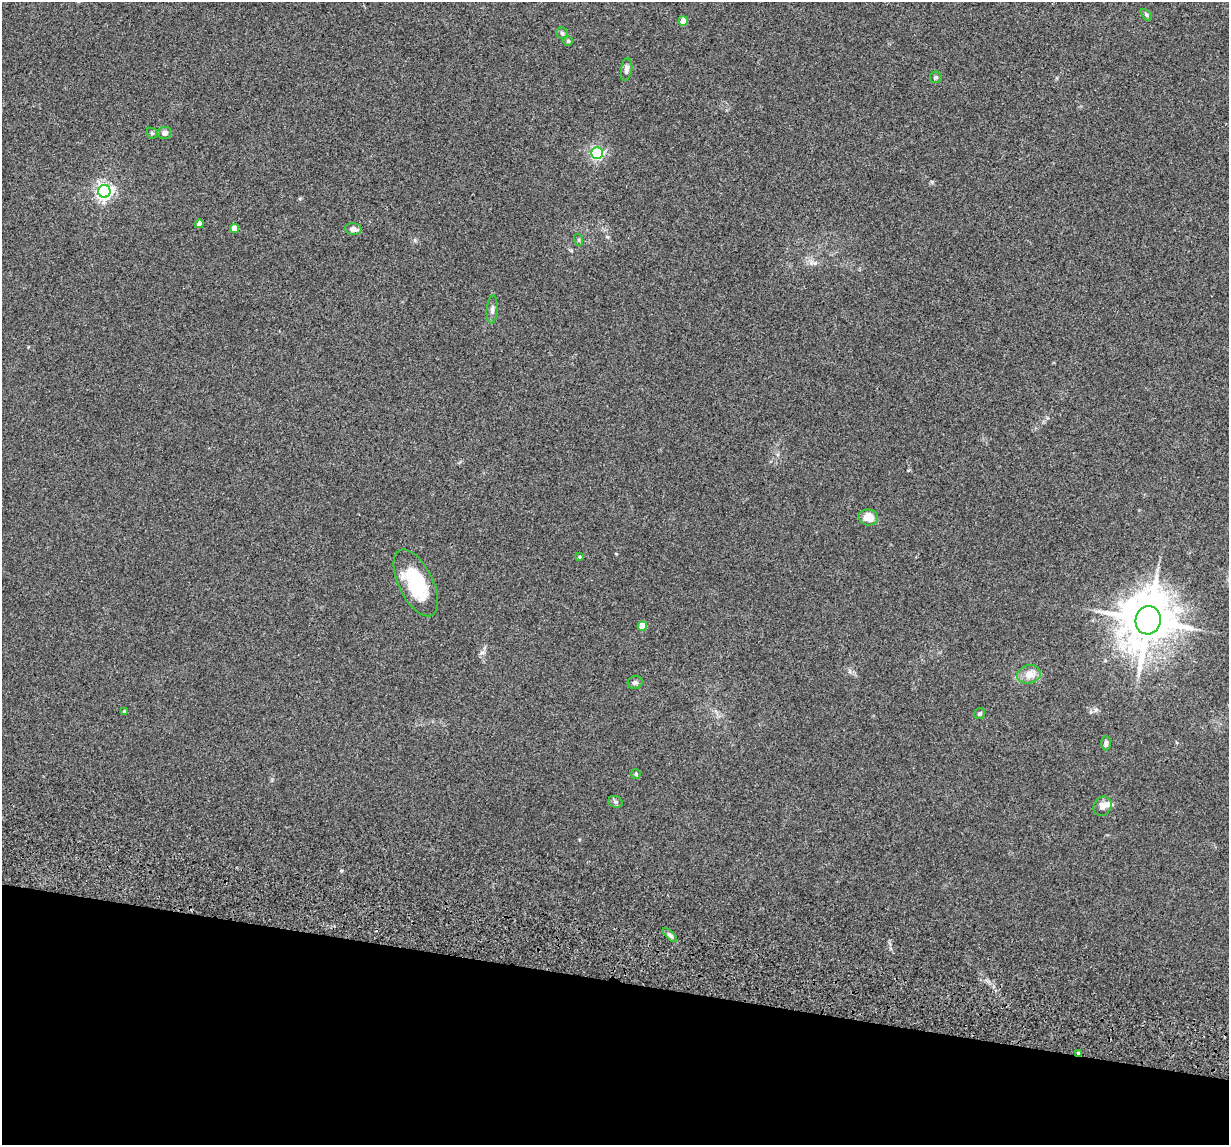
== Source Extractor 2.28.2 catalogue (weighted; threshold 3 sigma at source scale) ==
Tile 15 of 4 x 4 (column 3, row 4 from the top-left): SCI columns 2486-3712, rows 237-1379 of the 4974 x 5163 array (HDU 1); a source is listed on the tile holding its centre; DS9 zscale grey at full resolution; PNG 1231 x 1147 px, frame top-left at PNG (2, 2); each listed source drawn as its Kron ellipse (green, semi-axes under 4 px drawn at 4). Shown black and unused: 14% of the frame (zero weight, under 3 of 5 exposures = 6% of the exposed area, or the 3 px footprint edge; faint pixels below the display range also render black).
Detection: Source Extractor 2.28.2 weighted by HDU 2 'WHT'; one run over the whole footprint, this tile lists its part. Background 0.0377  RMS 0.0053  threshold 0.0237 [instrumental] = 3 sigma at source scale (4.5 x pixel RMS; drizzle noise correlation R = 1.50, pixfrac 1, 0.05/0.05 arcsec/px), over >= 5 px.
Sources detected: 31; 1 inside a brighter listed object's ellipse — not listed separately; the other 30 listed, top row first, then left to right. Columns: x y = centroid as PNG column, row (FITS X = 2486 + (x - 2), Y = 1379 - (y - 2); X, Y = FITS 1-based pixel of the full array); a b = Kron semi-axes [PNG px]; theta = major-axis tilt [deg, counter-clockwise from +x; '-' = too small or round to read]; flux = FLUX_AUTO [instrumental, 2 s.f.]
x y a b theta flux
1146 15 7 4 -46 0.85
683 21 5 4 - 6.6
562 33 6 5 - 1
568 41 4 4 - 0.55
626 69 11 5 81 1.9
936 77 6 5 - 1.1
152 133 6 5 - 0.84
164 133 7 6 - 2.1
597 153 6 6 - 77
104 191 6 6 - 170
199 224 4 4 - 2.1
234 228 4 4 - 4.9
353 229 8 5 -6 2.4
579 240 6 4 -72 0.64
492 309 14 5 85 2
868 517 10 8 -7 6.5
580 557 4 4 - 0.48
416 583 36 17 -64 28
1148 620 14 12 78 2600
642 626 5 4 - 7.7
1029 674 12 9 13 5
635 683 7 6 - 1.3
124 711 3 3 - 0.5
980 713 6 5 - 0.84
1106 743 7 4 -89 1.1
636 774 5 4 - 0.61
615 802 7 5 -21 1.1
1103 806 10 8 59 3.1
670 935 9 4 -45 1.2
1079 1053 4 3 - 1.3
Overlapping masked pixels (flux is a lower limit): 1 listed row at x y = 1079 1053